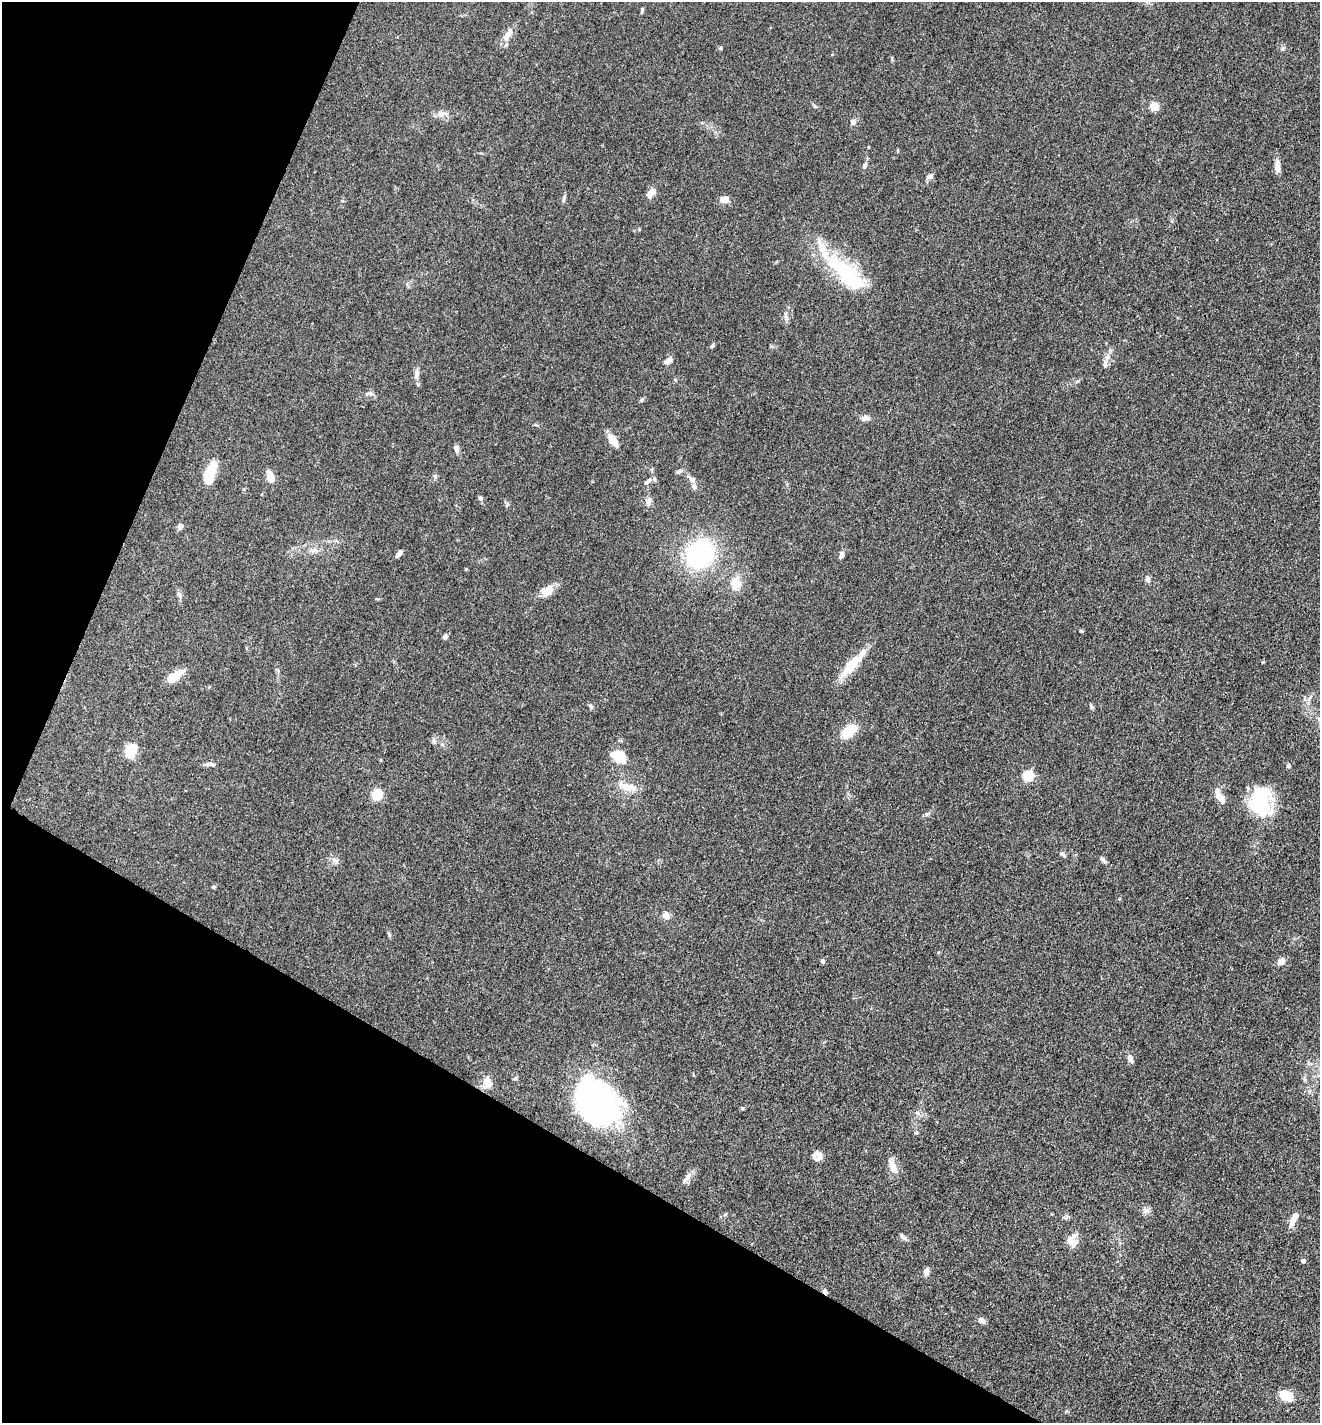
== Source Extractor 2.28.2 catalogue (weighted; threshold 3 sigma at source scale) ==
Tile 9 of 4 x 4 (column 1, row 3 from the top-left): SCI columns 280-1597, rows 1423-2843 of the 5694 x 5685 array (HDU 1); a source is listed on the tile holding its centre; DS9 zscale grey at full resolution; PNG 1322 x 1425 px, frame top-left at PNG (2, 2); no overlay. Shown black and unused: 25% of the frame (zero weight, under 3 of 4 exposures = <1% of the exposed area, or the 3 px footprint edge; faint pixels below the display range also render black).
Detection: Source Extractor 2.28.2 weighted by HDU 2 'WHT'; one run over the whole footprint, this tile lists its part. Background 0.083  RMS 0.0063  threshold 0.0283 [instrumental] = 3 sigma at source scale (4.5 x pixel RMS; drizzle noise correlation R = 1.50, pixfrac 1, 0.05/0.05 arcsec/px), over >= 5 px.
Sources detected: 91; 6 inside a brighter object's white glare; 1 cosmic-ray / hot-pixel residue — not listed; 2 inside a brighter listed object's ellipse — not listed separately; the other 82 listed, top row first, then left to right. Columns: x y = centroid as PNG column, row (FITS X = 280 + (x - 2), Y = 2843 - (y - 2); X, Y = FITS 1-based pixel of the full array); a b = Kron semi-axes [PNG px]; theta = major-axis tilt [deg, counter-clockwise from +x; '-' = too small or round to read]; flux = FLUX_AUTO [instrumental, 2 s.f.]
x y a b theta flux
642 9 6 4 71 0.86
507 35 19 7 58 6.5
721 48 6 4 89 0.68
1154 107 5 5 - 25
442 114 14 6 10 3.3
853 122 8 6 -63 1.7
864 166 6 5 - 1.6
1277 167 15 6 -90 4.3
929 176 9 6 30 1.7
651 192 12 6 45 5
563 199 12 4 74 1.5
724 199 9 7 14 5.2
845 272 87 20 -42 50
786 317 12 5 -73 1.8
712 346 6 4 46 1
668 360 10 6 40 3.2
1105 364 9 7 -90 2.2
417 373 14 7 85 2.9
675 380 5 4 - 0.69
370 393 14 4 -5 1.6
642 400 7 4 45 1.1
865 418 9 7 16 3.1
613 441 18 8 -51 5.9
456 448 8 6 -81 2.4
211 469 21 11 61 11
679 472 7 6 - 1.5
270 476 12 6 -71 8.2
692 480 9 6 -39 2.9
647 482 12 5 38 2.4
694 487 7 6 - 1.9
480 498 6 5 - 1.5
649 502 12 7 86 2.9
180 526 7 6 - 2.3
399 553 8 4 48 2.6
700 554 25 22 59 82
841 555 9 5 69 2.1
1147 579 8 6 -80 1.9
736 583 18 14 -84 9.1
547 591 18 11 40 7.4
179 594 9 5 -63 1.7
445 636 6 5 - 1.6
850 666 41 11 50 14
174 676 23 9 35 7.8
1310 697 10 4 56 1.6
1305 698 6 4 71 0.93
591 706 7 5 -37 1.1
1091 706 7 5 -73 1.1
849 731 20 10 36 15
434 740 8 4 -81 1.3
131 750 17 12 74 11
619 756 21 16 -32 11
210 764 15 5 -2 2.1
1288 766 6 4 -69 0.96
1028 776 5 5 - 44
627 787 24 9 -12 8.8
377 795 13 12 - 9
1220 797 23 7 -60 6
1262 801 36 26 -89 35
1062 854 8 4 8 1.1
1103 860 9 5 -45 1.6
336 861 7 6 - 1.7
213 887 5 4 - 0.91
666 916 7 7 - 4.9
389 935 8 4 -64 0.94
822 961 6 5 - 1.1
1281 961 6 6 - 5.5
1130 1058 8 5 -68 3.2
515 1078 6 4 48 1.1
488 1082 14 9 -67 6.2
591 1092 69 33 -32 120
916 1133 6 3 19 0.68
817 1156 12 11 - 4.3
893 1167 19 9 -67 6.3
688 1176 15 6 57 3.5
1146 1211 9 8 - 2.5
1294 1219 18 6 62 5.6
902 1236 10 6 -51 1.7
1072 1242 16 11 -51 6.2
1303 1261 4 4 - 1.8
926 1271 9 7 80 2.2
981 1320 9 6 -34 2.4
1286 1395 12 9 -23 13
Unlisted compact peaks at least as high as the median listed source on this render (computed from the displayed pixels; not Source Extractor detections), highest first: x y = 926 814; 742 1108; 1282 49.